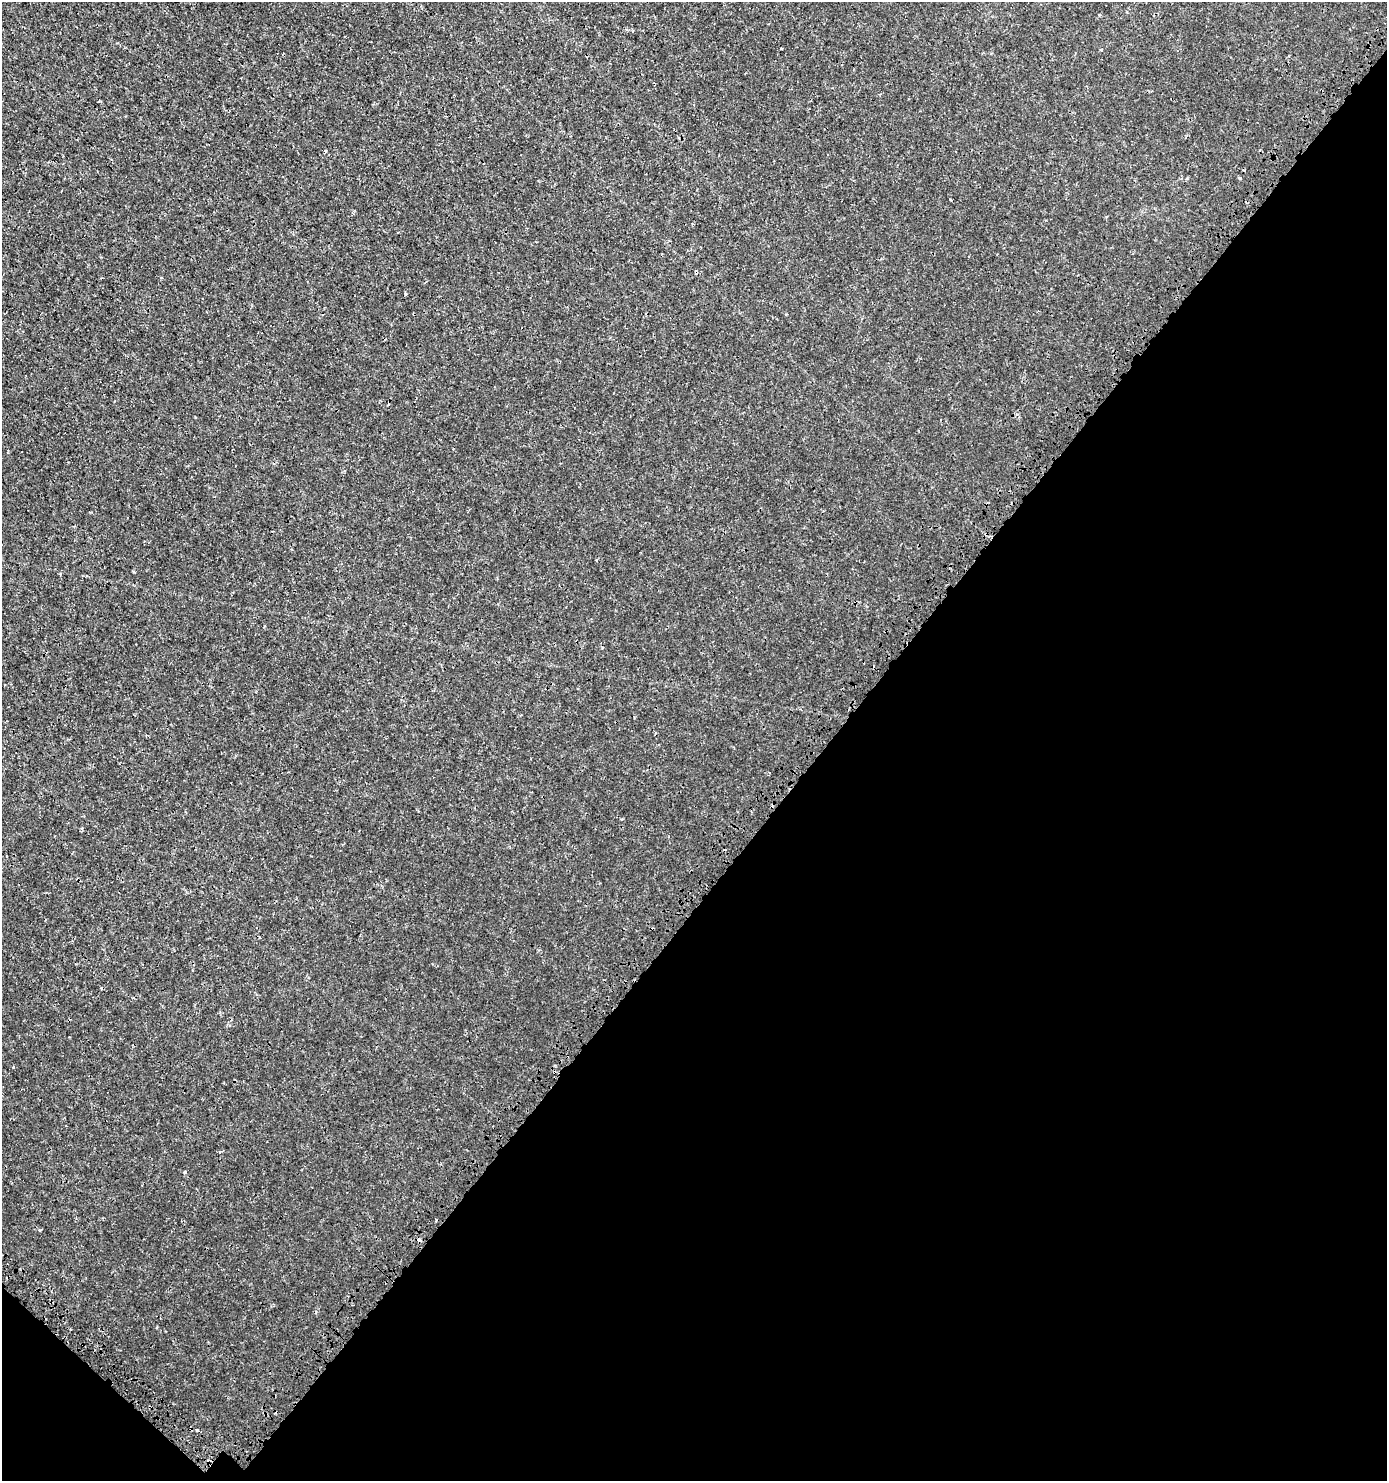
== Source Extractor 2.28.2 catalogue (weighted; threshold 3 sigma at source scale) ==
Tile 15 of 4 x 4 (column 3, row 4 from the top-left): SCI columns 3108-4492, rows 105-1583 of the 6149 x 6132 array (HDU 1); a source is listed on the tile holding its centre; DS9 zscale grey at full resolution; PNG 1389 x 1483 px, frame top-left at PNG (2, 2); no overlay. Shown black and unused: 42% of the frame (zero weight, under 3 of 4 exposures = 7% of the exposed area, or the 3 px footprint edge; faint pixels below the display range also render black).
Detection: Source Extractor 2.28.2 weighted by HDU 2 'WHT'; one run over the whole footprint, this tile lists its part. Background 0.00101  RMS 0.0012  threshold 0.00546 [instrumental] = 3 sigma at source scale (4.5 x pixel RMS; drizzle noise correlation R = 1.50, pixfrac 1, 0.0396/0.0396 arcsec/px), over >= 5 px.
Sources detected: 10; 4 cosmic-ray / hot-pixel residue — not listed; the other 6 listed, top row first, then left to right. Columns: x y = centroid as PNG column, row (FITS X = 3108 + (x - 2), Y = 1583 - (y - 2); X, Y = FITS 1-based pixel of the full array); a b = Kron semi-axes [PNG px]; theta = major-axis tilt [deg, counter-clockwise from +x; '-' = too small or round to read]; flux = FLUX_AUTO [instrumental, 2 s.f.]
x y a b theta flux
1100 15 4 3 - 0.16
325 151 5 3 - 0.11
1239 178 5 3 - 0.14
622 819 3 3 - 0.12
185 1172 3 3 - 0.61
197 1430 3 3 - 0.22